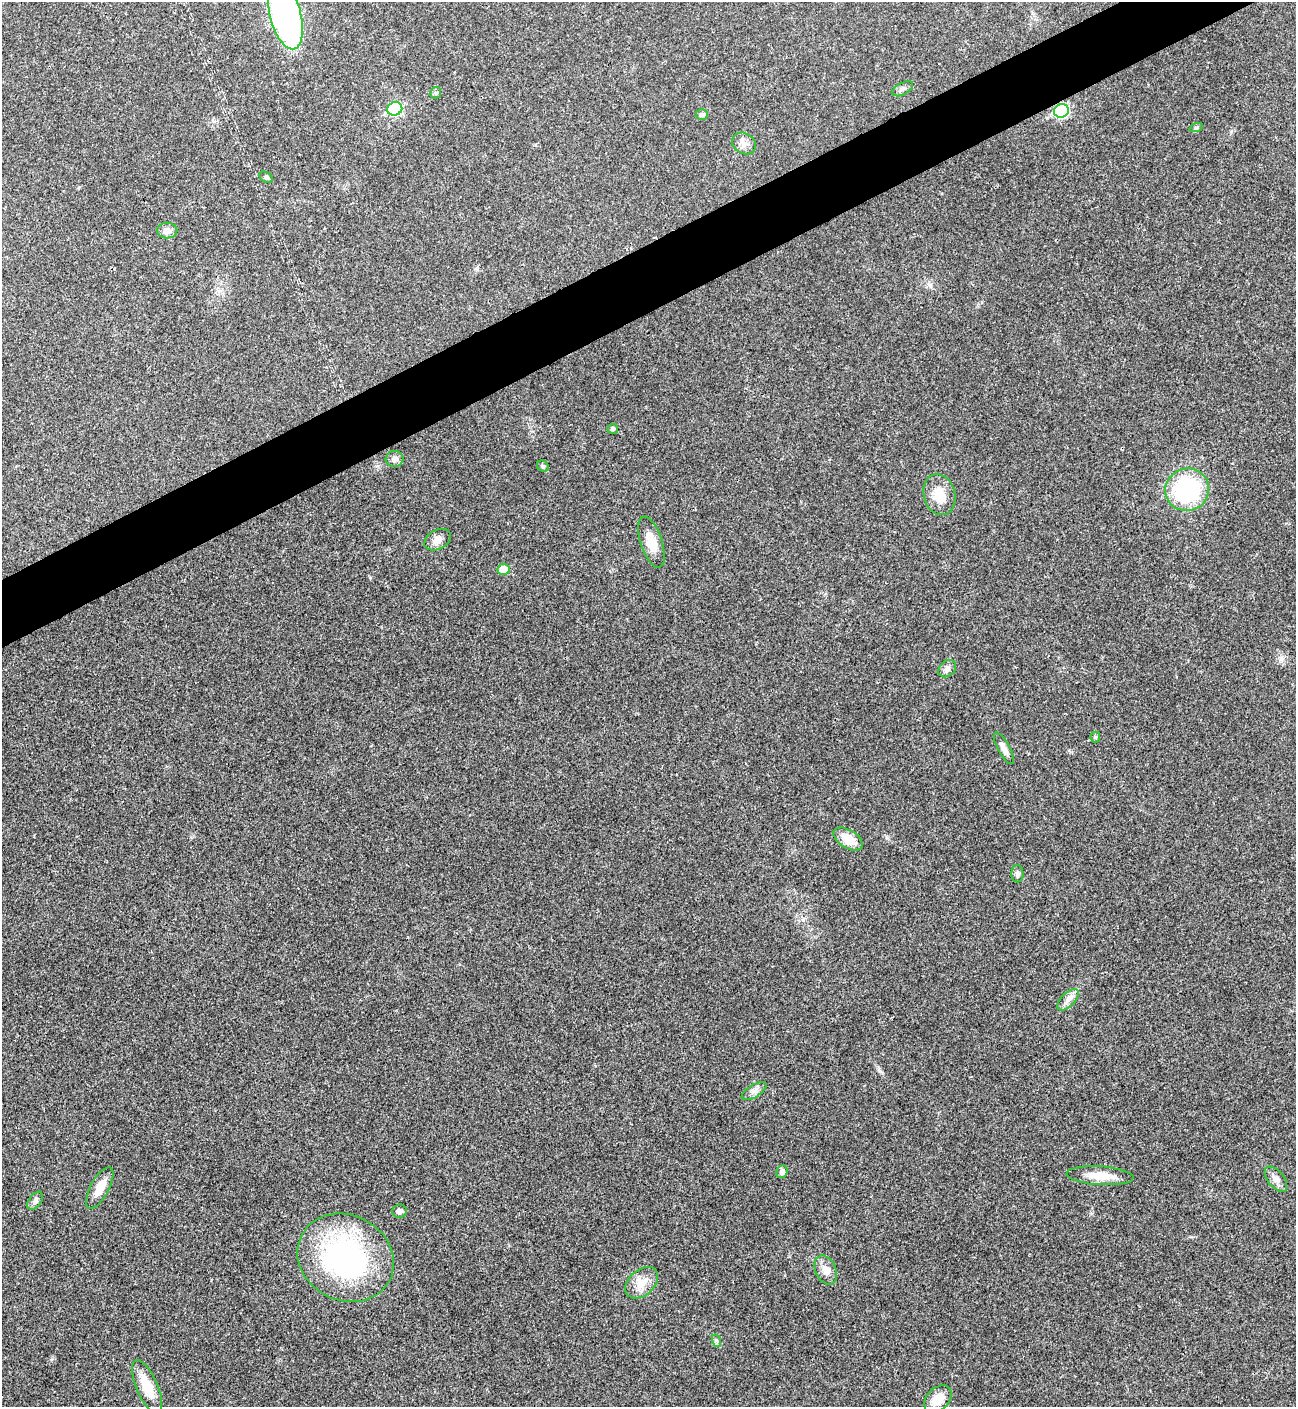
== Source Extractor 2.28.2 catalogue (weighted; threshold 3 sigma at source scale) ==
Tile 10 of 4 x 4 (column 2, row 3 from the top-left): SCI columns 1582-2875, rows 1408-2812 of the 5618 x 5629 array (HDU 1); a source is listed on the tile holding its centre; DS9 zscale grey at full resolution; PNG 1298 x 1409 px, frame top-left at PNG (2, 2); each listed source drawn as its Kron ellipse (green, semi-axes under 4 px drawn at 4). Shown black and unused: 4% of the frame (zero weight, under 3 of 4 exposures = <1% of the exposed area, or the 3 px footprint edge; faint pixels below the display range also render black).
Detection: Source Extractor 2.28.2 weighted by HDU 2 'WHT'; one run over the whole footprint, this tile lists its part. Background 0.021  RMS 0.0041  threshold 0.0186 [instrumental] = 3 sigma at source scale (4.5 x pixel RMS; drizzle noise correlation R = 1.50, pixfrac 1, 0.05/0.05 arcsec/px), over >= 5 px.
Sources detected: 37; all 37 listed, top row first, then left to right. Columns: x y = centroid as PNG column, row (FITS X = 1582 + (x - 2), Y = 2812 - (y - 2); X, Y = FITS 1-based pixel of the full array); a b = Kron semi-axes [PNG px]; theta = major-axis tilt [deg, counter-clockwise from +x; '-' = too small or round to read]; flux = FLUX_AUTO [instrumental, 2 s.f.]
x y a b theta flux
285 15 35 15 -75 130
903 89 11 6 28 1.4
436 93 6 5 - 0.66
395 109 7 6 - 41
1061 111 7 6 - 39
702 114 6 5 - 1.2
1196 128 7 4 19 0.67
744 143 13 10 -32 2.7
266 177 7 5 -31 0.85
167 231 10 8 1 3
613 429 5 5 - 1.1
394 459 9 8 - 2
543 466 6 5 - 0.66
1187 490 22 21 - 46
939 495 21 15 -76 8.3
438 540 14 9 30 2.9
651 542 26 11 -71 6.7
504 569 6 5 - 6.9
947 669 10 7 43 1.8
1095 737 5 5 - 0.6
1004 748 18 6 -62 2.7
848 839 16 9 -31 6.7
1017 874 8 6 90 1.1
1068 1000 13 6 46 2.4
754 1091 14 6 31 1.9
782 1172 6 5 - 1.3
1100 1176 33 9 -4 7.8
1276 1179 15 8 -51 2.5
100 1188 23 9 62 5.9
35 1201 10 6 54 1.6
399 1211 7 6 - 1.4
346 1258 50 42 -27 83
826 1270 15 10 -64 3.6
642 1283 19 12 42 5.6
717 1341 6 4 -70 0.69
147 1387 28 10 -66 10
938 1399 16 11 47 6.4
Overlapping masked pixels (flux is a lower limit): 1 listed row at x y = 1061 111
Isophote crosses this tile's border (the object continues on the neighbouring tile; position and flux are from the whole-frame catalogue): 1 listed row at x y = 285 15
Unlisted compact peaks at least as high as the median listed source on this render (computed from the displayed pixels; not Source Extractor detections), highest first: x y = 930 285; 1281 659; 52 1359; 370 577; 887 838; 803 920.